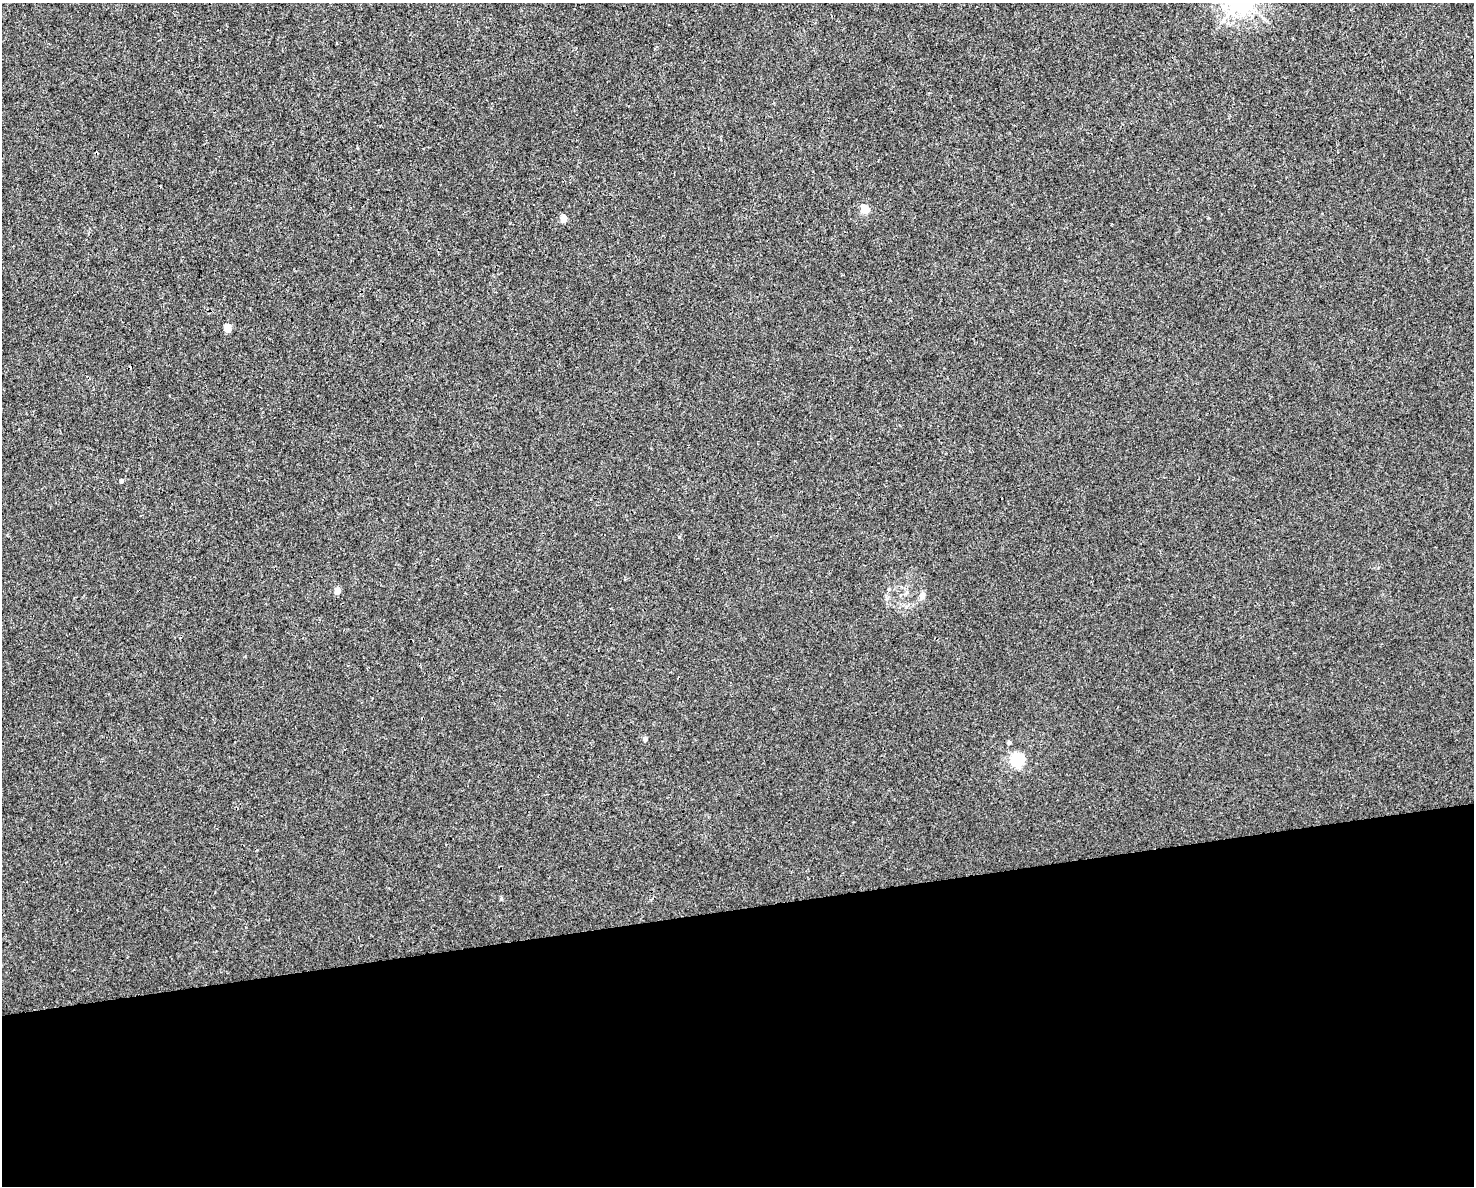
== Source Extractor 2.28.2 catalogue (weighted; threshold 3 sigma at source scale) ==
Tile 11 of 3 x 4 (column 2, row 4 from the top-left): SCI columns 1536-3007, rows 1-1184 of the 4497 x 4734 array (HDU 1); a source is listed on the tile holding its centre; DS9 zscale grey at full resolution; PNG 1476 x 1188 px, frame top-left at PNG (2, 3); no overlay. Shown black and unused: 23% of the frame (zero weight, under 3 of 4 exposures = <1% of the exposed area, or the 3 px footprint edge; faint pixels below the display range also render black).
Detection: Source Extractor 2.28.2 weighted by HDU 2 'WHT'; one run over the whole footprint, this tile lists its part. Background 0.00208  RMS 0.002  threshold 0.00921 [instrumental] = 3 sigma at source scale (4.5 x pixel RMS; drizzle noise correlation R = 1.50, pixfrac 1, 0.0396/0.0396 arcsec/px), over >= 5 px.
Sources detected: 9; all 9 listed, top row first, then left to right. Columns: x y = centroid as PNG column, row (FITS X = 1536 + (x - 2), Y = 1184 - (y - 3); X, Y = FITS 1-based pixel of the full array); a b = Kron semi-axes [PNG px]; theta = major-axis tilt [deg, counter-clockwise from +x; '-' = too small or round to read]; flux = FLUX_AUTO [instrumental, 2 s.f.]
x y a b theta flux
865 209 5 5 - 7.3
564 219 5 4 - 2.4
227 328 5 4 - 4.1
122 481 4 3 - 0.8
337 591 5 5 - 1.9
922 596 10 7 82 0.85
645 739 4 4 - 0.9
1009 743 4 4 - 0.41
1017 759 6 5 - 31